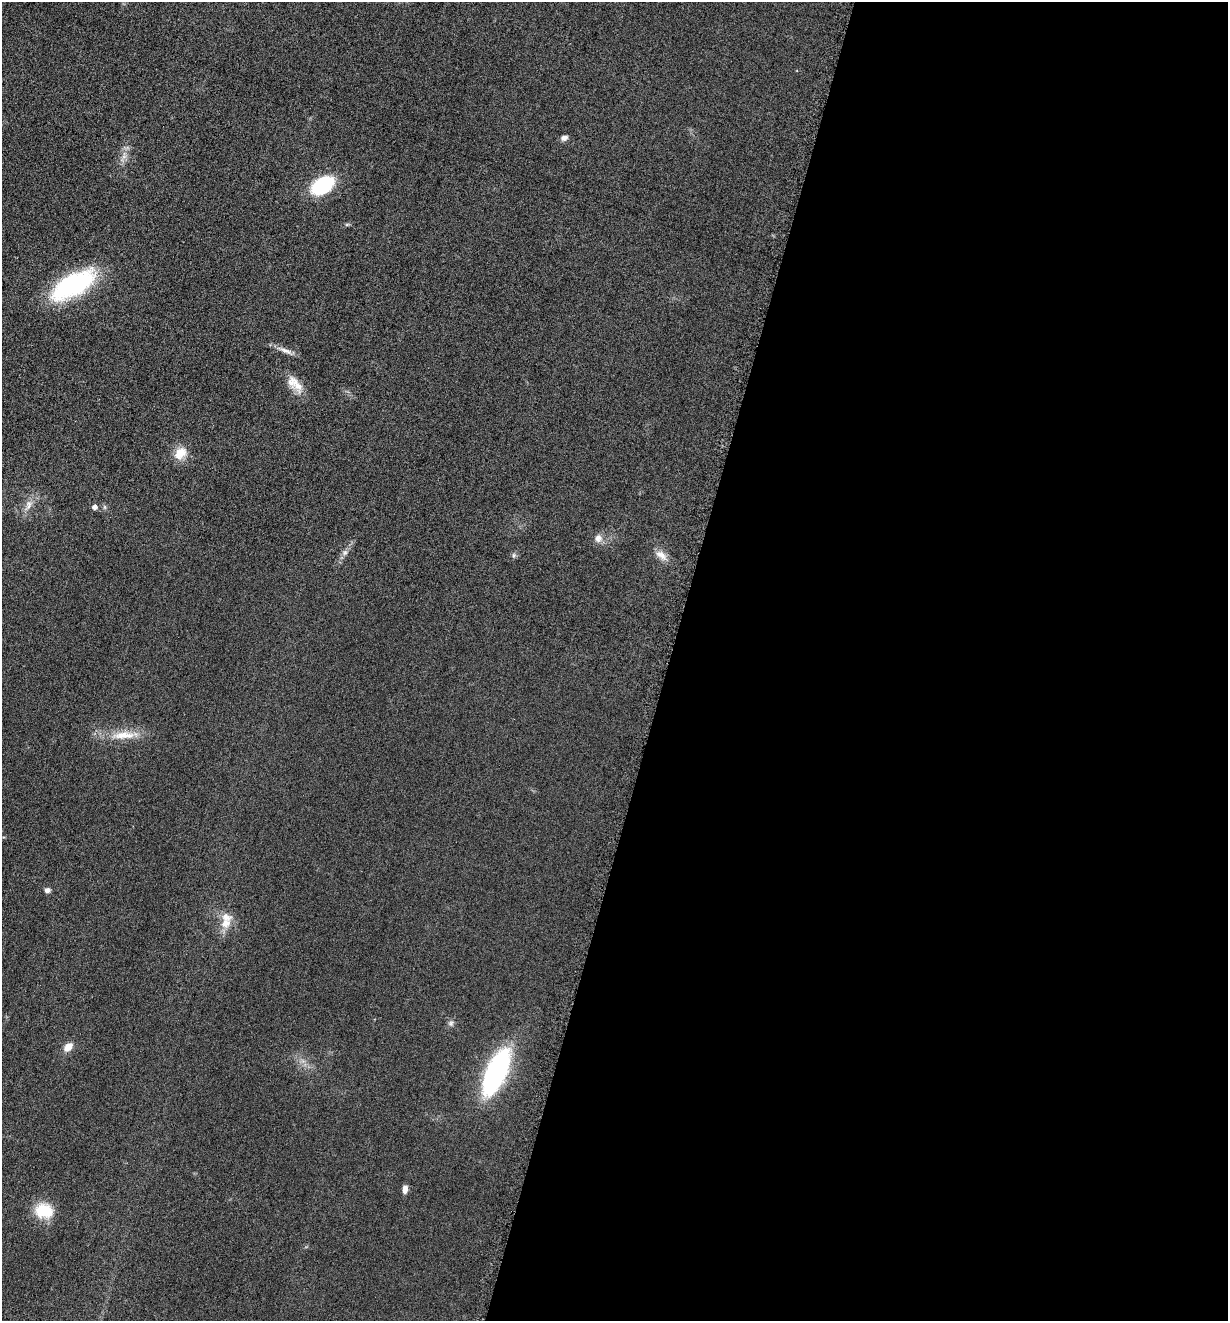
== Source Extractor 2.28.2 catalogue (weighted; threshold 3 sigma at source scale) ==
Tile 12 of 4 x 4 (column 4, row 3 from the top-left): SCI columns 3958-5183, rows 1332-2650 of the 5322 x 5306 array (HDU 1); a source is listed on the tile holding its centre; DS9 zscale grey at full resolution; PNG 1230 x 1323 px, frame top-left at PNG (2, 2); no overlay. Shown black and unused: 46% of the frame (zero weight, under 3 of 6 exposures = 2% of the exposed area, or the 3 px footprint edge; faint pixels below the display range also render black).
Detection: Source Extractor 2.28.2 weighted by HDU 2 'WHT'; one run over the whole footprint, this tile lists its part. Background 0.0753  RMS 0.0097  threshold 0.0395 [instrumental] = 3 sigma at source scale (4.09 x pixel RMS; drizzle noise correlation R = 1.36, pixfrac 0.8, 0.05/0.05 arcsec/px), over >= 5 px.
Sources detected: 22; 1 inside a brighter listed object's ellipse — not listed separately; the other 21 listed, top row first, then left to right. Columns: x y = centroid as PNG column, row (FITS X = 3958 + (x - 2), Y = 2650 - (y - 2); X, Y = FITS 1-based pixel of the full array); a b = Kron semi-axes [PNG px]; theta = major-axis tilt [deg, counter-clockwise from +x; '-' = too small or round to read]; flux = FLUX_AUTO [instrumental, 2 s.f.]
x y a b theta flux
564 138 8 6 21 3.6
124 156 7 4 19 2.3
322 185 19 12 33 70
73 285 45 19 29 120
285 350 25 5 -20 6.3
297 385 26 12 -58 14
180 453 18 13 43 13
28 505 17 8 73 7.4
95 507 5 5 - 4.2
598 538 11 10 - 5.5
345 553 8 6 68 2.8
514 555 6 5 - 1.9
661 555 19 9 -39 7.9
123 735 36 11 3 21
47 890 7 6 - 3.4
225 923 16 12 41 12
451 1023 7 7 - 2.5
68 1047 10 7 44 8.4
496 1072 47 18 66 150
405 1189 9 5 84 5.2
44 1211 22 17 -11 26